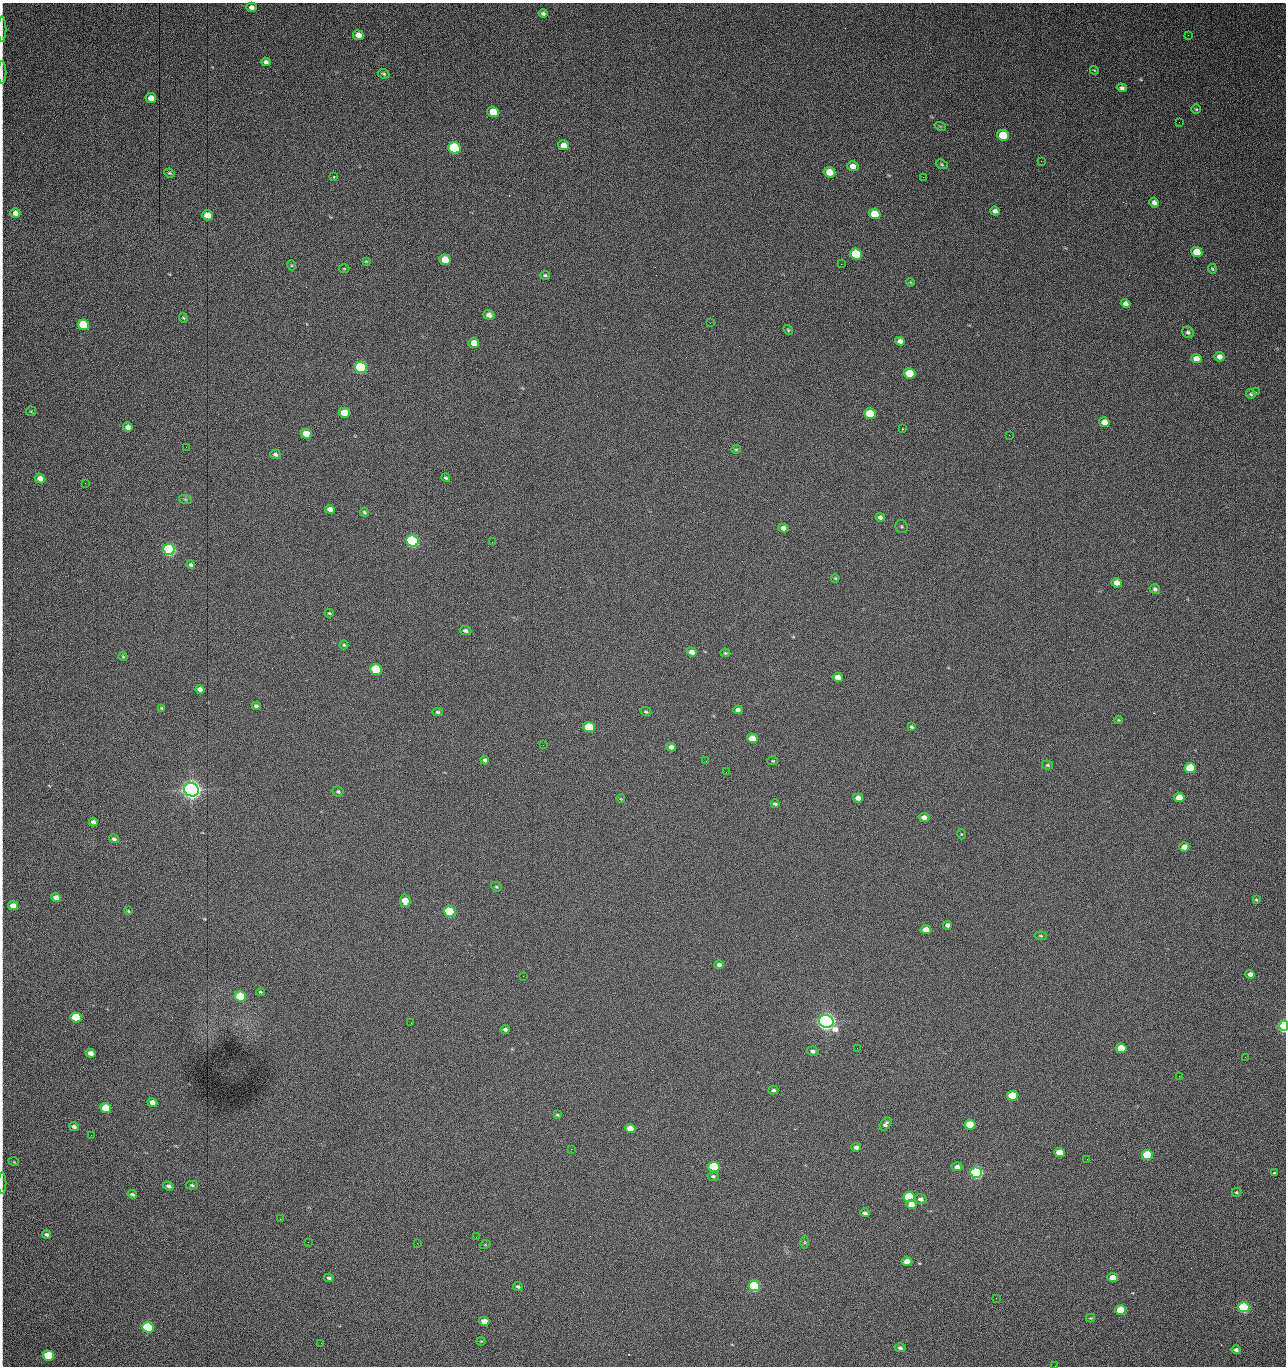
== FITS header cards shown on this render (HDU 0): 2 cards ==
NAXIS1  =                 1284 /fastest changing axis
NAXIS2  =                 1364 /next to fastest changing axis

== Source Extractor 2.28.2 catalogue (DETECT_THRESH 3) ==
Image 1284 x 1364 px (HDU 0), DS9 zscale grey, 1 PNG px = 1 image px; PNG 1288 x 1368 px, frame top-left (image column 1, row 1364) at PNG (2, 3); each listed source drawn as its Kron ellipse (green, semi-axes under 4 px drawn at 4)
Background 611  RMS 26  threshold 76.5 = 3 sigma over >= 5 px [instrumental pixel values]
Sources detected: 199; all 199 listed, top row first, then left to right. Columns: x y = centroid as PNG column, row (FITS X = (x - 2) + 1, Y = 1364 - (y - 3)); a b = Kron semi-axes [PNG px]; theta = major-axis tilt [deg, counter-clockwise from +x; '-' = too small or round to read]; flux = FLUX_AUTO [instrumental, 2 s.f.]
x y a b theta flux
251 7 5 4 - 7.8e+03
543 13 4 4 - 3.8e+03
2 29 13 2 90 3.6e+03
358 35 5 5 - 1.3e+04
1188 35 2 2 - 6.9e+02
266 62 5 4 - 5.4e+03
1094 70 4 3 - 1.4e+03
2 72 11 2 90 3.1e+03
383 74 6 4 -25 3.1e+03
1122 88 5 4 - 4.9e+03
151 98 5 5 - 1.5e+04
1196 109 5 4 - 2.2e+03
493 112 6 5 - 4.2e+04
1179 122 2 2 - 8.0e+02
940 126 6 3 -18 1.6e+03
1003 135 6 5 - 6.1e+04
564 145 5 5 - 1.5e+04
454 148 6 5 - 1.6e+05
1041 161 3 2 - 1.4e+03
942 164 6 4 -23 2.2e+03
853 166 6 5 - 1.3e+04
830 172 6 5 - 2.9e+04
169 173 5 3 - 2.4e+03
334 177 3 2 - 2.3e+03
923 177 2 2 - 1.2e+04
1154 203 5 4 - 6.6e+03
995 211 5 4 - 5.6e+03
15 213 5 5 - 1.1e+04
875 214 6 5 - 5.1e+04
207 215 5 5 - 2.1e+04
1197 252 5 5 - 4.2e+04
856 254 6 5 - 1.0e+05
445 260 6 5 - 4.0e+04
366 261 4 3 - 1.8e+03
841 264 2 2 - 1.8e+04
291 265 5 3 - 1.5e+03
344 269 5 3 - 1.6e+03
1212 269 5 3 - 2.0e+03
545 275 5 3 - 2.6e+03
910 282 4 3 - 1.5e+03
1125 304 5 4 - 7.5e+03
489 315 6 4 -20 9.2e+03
183 318 5 4 - 2.1e+03
710 323 2 2 - 2.2e+03
83 325 6 5 - 1.0e+05
788 330 5 4 - 2.4e+03
1188 332 6 5 - 4.1e+03
900 341 5 4 - 7.9e+03
474 343 5 4 - 1.6e+04
1220 357 5 4 - 1.0e+04
1196 358 5 4 - 1.6e+04
361 367 6 5 - 3.0e+05
909 373 6 5 - 5.8e+04
1256 392 2 2 - 1.0e+03
1251 394 5 4 - 2.7e+03
31 411 5 4 - 2.1e+03
344 413 5 5 - 3.8e+04
870 414 6 5 - 6.0e+04
1104 422 5 4 - 1.9e+04
128 427 5 4 - 9.3e+03
902 429 3 2 - 1.1e+03
306 434 5 5 - 2.9e+04
1009 435 2 2 - 2.3e+03
186 447 2 2 - 2.4e+03
736 449 4 4 - 1.9e+03
275 454 5 4 - 4.0e+03
40 478 5 4 - 1.3e+04
446 478 4 4 - 2.4e+03
85 483 2 2 - 7.3e+02
185 499 6 4 -19 2.6e+03
330 509 5 4 - 1.1e+04
364 512 4 3 - 2.5e+03
880 517 5 4 - 6.1e+03
902 526 7 6 - 2.5e+03
783 528 5 4 - 8.8e+03
412 541 6 5 - 4.9e+05
492 542 2 2 - 1.7e+03
169 550 6 5 - 5.3e+05
191 565 4 4 - 3.6e+03
835 578 4 4 - 2.0e+03
1117 583 5 4 - 1.3e+04
1155 589 5 5 - 4.5e+03
329 613 4 4 - 1.9e+03
465 631 6 4 -10 4.7e+03
344 645 4 4 - 2.2e+03
692 652 5 4 - 1.0e+04
725 653 5 4 - 2.3e+03
123 657 5 3 - 1.9e+03
376 669 6 5 - 1.6e+05
838 677 5 4 - 1.4e+04
200 689 4 4 - 7.6e+03
256 706 4 4 - 4.5e+03
162 708 3 3 - 2.0e+03
738 710 5 4 - 6.6e+03
438 712 5 4 - 2.8e+03
646 712 6 4 -25 2.6e+03
1118 720 4 3 - 1.8e+03
589 727 6 5 - 9.4e+04
912 727 4 3 - 2.5e+03
752 738 5 4 - 2.8e+04
543 745 2 2 - 2.1e+03
671 747 5 4 - 8.2e+03
485 760 4 3 - 4.3e+03
706 761 2 2 - 8.2e+02
773 761 5 4 - 1.7e+03
1047 765 5 4 - 2.3e+03
1190 768 5 5 - 7.7e+04
726 772 3 2 - 1.8e+03
191 790 7 6 - 1.7e+06
338 791 6 5 - 2.8e+03
1179 797 5 4 - 2.5e+04
858 798 5 4 - 1.1e+04
621 799 4 3 - 1.3e+03
775 804 4 3 - 3.1e+03
924 817 5 4 - 8.8e+03
93 822 4 4 - 6.7e+03
961 834 5 3 - 1.4e+03
114 839 5 4 - 4.0e+03
1184 847 5 4 - 1.5e+04
496 887 6 4 -20 2.2e+03
56 898 5 4 - 1.3e+04
1256 900 4 3 - 1.8e+03
405 901 6 5 - 2.8e+04
13 906 5 4 - 1.6e+04
128 911 4 3 - 1.6e+03
450 912 6 5 - 2.4e+05
948 925 4 4 - 6.0e+03
926 930 5 4 - 1.9e+04
1041 936 6 4 -7 2.3e+03
719 965 4 4 - 6.2e+03
1250 974 4 4 - 7.7e+03
523 976 3 2 - 1.4e+03
260 992 4 3 - 1.9e+03
240 996 6 5 - 6.3e+04
76 1017 5 5 - 7.7e+04
826 1021 7 6 - 1.4e+06
411 1023 2 2 - 3.4e+03
1284 1026 5 4 - 5.0e+05
505 1029 4 3 - 4.4e+03
857 1048 2 2 - 9.3e+02
1121 1048 5 4 - 4.8e+04
813 1051 5 4 - 4.5e+03
91 1053 5 4 - 1.1e+04
1245 1057 2 2 - 1.2e+03
1179 1076 2 2 - 1.8e+03
773 1090 5 4 - 3.5e+03
1013 1096 5 5 - 8.7e+04
152 1102 5 4 - 1.2e+04
106 1108 5 5 - 6.6e+04
557 1115 4 3 - 2.0e+03
886 1124 7 5 53 5.0e+03
970 1125 5 5 - 7.3e+04
74 1127 5 4 - 5.7e+03
630 1128 5 4 - 2.1e+04
91 1135 2 2 - 1.7e+03
856 1147 5 4 - 7.4e+03
571 1149 2 2 - 8.1e+02
1060 1152 5 4 - 3.3e+04
1147 1155 5 5 - 9.9e+04
1087 1159 2 2 - 1.3e+03
14 1162 5 3 - 1.5e+03
714 1167 6 5 - 1.5e+05
957 1167 5 4 - 8.1e+03
976 1173 6 5 - 6.2e+05
1274 1173 3 3 - 1.8e+03
713 1176 6 4 -9 3.3e+03
2 1183 10 2 90 2.9e+03
192 1185 6 4 -2 2.9e+03
169 1186 5 4 - 5.2e+03
1236 1192 5 4 - 2.0e+03
132 1194 5 4 - 3.4e+03
909 1197 5 5 - 1.5e+05
921 1199 6 5 - 6.7e+03
911 1204 5 5 - 1.7e+04
865 1213 4 3 - 4.6e+03
280 1219 3 2 - 1.6e+03
47 1234 4 3 - 4.2e+03
476 1237 2 2 - 5.9e+03
308 1242 3 2 - 1.3e+03
805 1242 6 4 -89 2.5e+03
417 1243 2 2 - 3.8e+03
485 1245 5 3 - 1.6e+03
907 1261 5 4 - 2.0e+04
329 1278 5 3 - 3.1e+03
1113 1278 5 4 - 2.7e+04
518 1286 5 4 - 3.2e+03
754 1286 6 5 - 3.0e+05
996 1298 2 2 - 1.8e+03
1244 1307 5 5 - 3.6e+05
1121 1310 5 5 - 7.9e+04
1090 1318 4 3 - 1.7e+03
484 1321 5 4 - 1.8e+04
148 1327 6 5 - 2.4e+05
481 1341 4 4 - 1.6e+03
321 1343 2 2 - 8.7e+02
900 1348 5 4 - 4.5e+03
1236 1350 5 4 - 5.4e+03
48 1356 5 5 - 9.4e+04
1055 1366 2 2 - 1.4e+03
At the frame edge (FLAGS 8, measured only in part): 5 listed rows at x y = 2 29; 2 72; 1284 1026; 2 1183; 1055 1366

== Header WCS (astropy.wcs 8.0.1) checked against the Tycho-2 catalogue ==
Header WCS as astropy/WCSLIB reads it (CRVAL/CRPIX/CD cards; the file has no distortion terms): RA---TAN/DEC--TAN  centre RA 15:41:42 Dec +51:58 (235.43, +51.97 deg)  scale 1.26 arcsec/px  FOV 26.9' x 28.5'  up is +93 deg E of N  parity flipped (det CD > 0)
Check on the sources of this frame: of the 60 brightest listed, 12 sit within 2.0 arcsec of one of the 12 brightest Tycho-2 stars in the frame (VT <= 12.29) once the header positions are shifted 0.82 arcsec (0.45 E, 0.69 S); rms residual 1.12 arcsec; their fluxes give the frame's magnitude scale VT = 25.23 - 2.5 log10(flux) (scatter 0.19 mag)
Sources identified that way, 12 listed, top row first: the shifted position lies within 2.0 arcsec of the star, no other Tycho-2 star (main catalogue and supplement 1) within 4.0 arcsec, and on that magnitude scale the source's flux lands within +1.5 / -3 mag of the star's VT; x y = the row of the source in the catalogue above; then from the Tycho-2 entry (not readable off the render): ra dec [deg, ICRS J2000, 3 dp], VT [Tycho-2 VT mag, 2 dp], TYC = Tycho-2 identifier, HIP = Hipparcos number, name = IAU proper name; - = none
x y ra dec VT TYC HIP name
361 367 235.614 +52.064 11.61 3489-1132-1 - -
412 541 235.514 +52.049 11.19 3489-1407-1 - -
169 550 235.515 +52.133 11.12 3489-1380-1 - -
191 790 235.378 +52.130 9.31 3489-1322-1 76850 -
450 912 235.303 +52.042 11.52 3489-958-1 - -
826 1021 235.232 +51.912 9.59 3489-824-1 - -
1284 1026 235.220 +51.752 10.98 3489-1435-1 - -
976 1173 235.143 +51.862 10.97 3489-1016-1 - -
909 1197 235.131 +51.886 12.29 3489-908-1 - -
754 1286 235.084 +51.941 11.45 3489-1346-1 - -
1244 1307 235.062 +51.771 11.53 3489-1453-1 - -
148 1327 235.075 +52.152 11.74 3489-912-1 - -